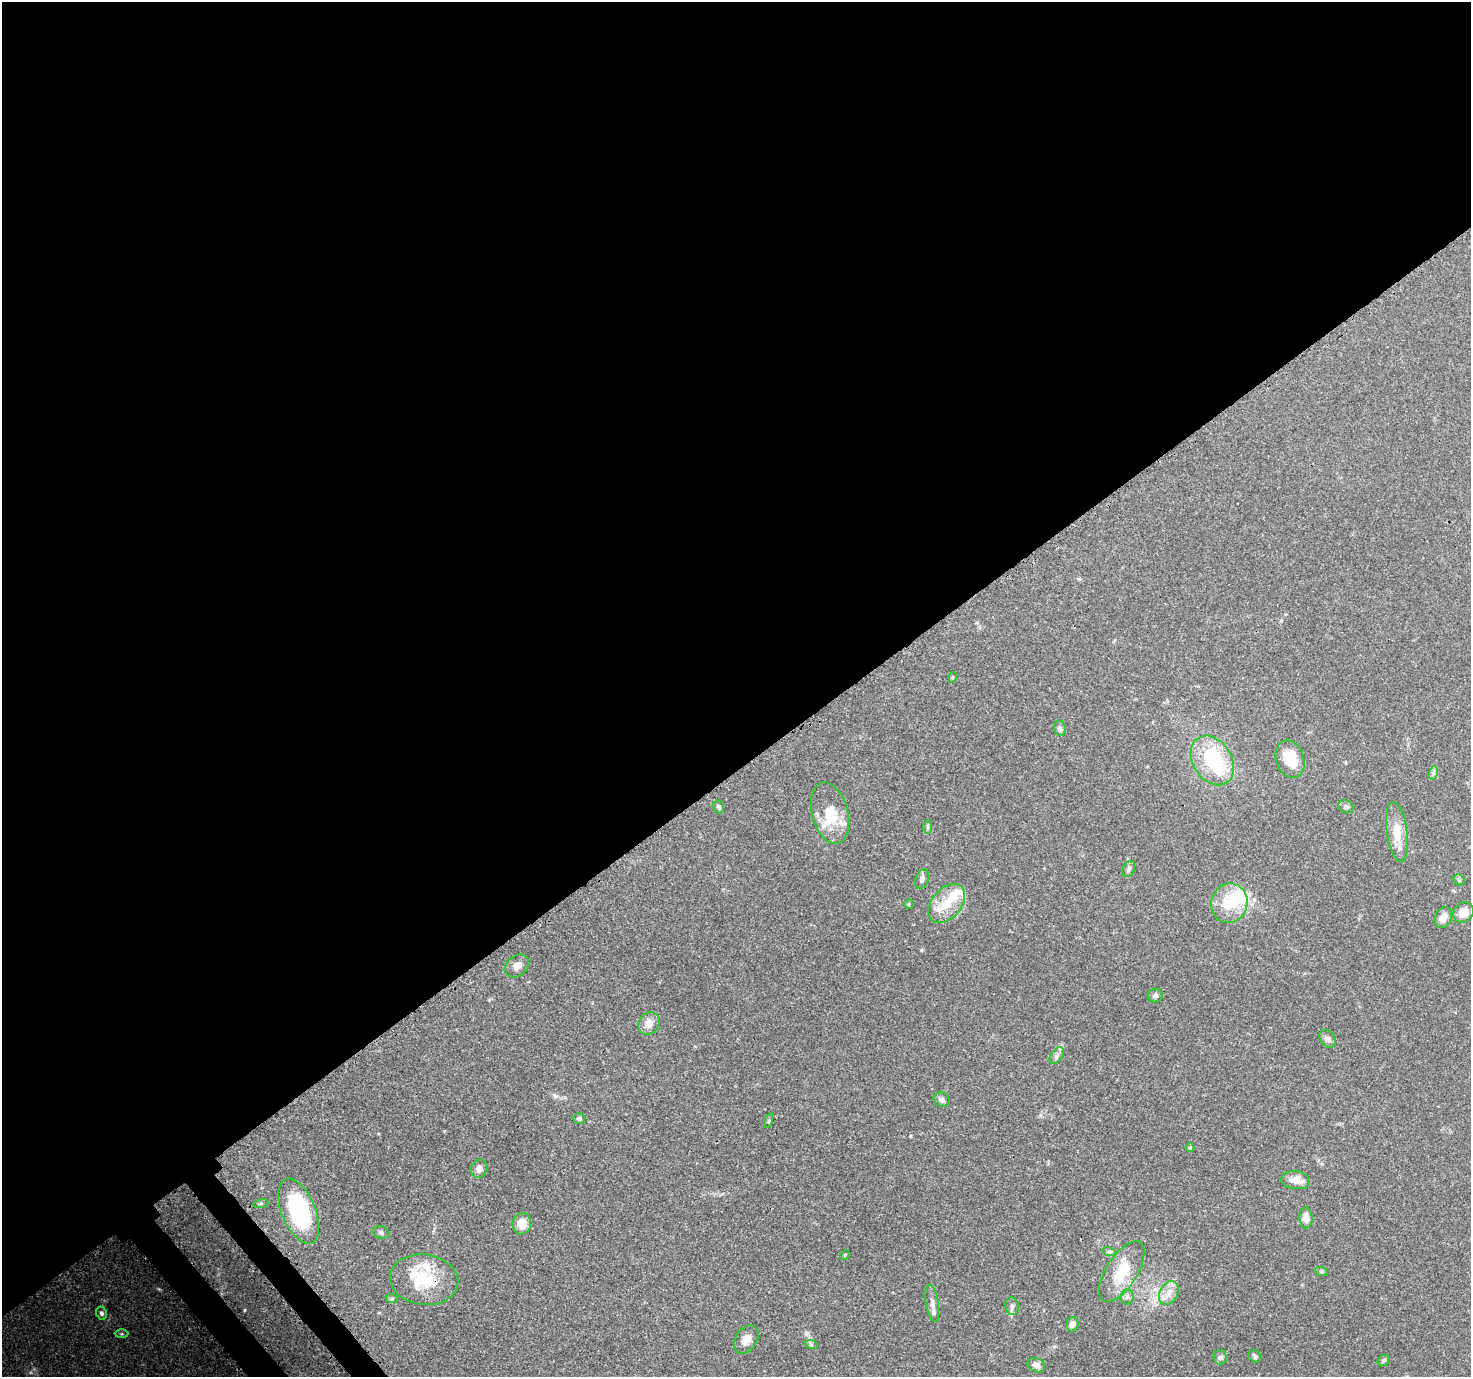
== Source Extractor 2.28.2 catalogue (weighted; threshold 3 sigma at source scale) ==
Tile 2 of 4 x 4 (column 2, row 1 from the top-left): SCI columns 1588-3056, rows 4378-5752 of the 6116 x 6065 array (HDU 1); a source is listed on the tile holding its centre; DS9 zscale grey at full resolution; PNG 1473 x 1379 px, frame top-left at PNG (2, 2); each listed source drawn as its Kron ellipse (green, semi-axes under 4 px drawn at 4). Shown black and unused: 57% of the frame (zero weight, under 3 of 4 exposures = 9% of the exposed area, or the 3 px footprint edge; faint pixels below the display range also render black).
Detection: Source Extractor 2.28.2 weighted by HDU 2 'WHT'; one run over the whole footprint, this tile lists its part. Background 0.151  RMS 0.0043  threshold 0.0194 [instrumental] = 3 sigma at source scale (4.5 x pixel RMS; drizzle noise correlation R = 1.50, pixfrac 1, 0.0396/0.0396 arcsec/px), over >= 5 px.
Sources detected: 61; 4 inside a brighter object's white glare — neither listed nor drawn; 4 inside a brighter listed object's ellipse — not listed separately; the other 53 listed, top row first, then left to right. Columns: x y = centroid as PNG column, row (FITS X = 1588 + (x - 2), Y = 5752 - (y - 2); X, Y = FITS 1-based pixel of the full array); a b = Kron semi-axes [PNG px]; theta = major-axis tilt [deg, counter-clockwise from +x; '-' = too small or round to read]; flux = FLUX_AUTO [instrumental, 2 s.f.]
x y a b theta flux
953 677 5 3 - 0.4
1060 728 8 6 -73 1
1290 759 19 14 -71 12
1212 760 27 19 -57 32
1433 773 7 4 72 0.88
719 807 7 5 -78 0.84
1346 807 8 6 -25 1.2
830 813 31 18 -74 12
928 827 7 4 90 0.69
1397 832 30 10 -82 8.6
1129 869 8 5 63 1.2
922 879 10 6 72 1.6
1459 880 6 5 - 0.79
947 903 22 14 50 10
1229 903 20 18 72 13
909 904 5 4 - 0.49
1463 912 11 9 45 5.2
1443 917 10 8 66 3.7
517 966 13 10 41 2.9
1155 996 7 7 - 1.2
649 1023 12 10 50 3.9
1328 1039 9 7 -53 1.4
1057 1056 9 5 53 1.4
942 1100 8 7 - 1.7
579 1119 6 5 - 0.97
769 1121 7 3 71 0.52
1190 1148 4 4 - 0.53
479 1169 9 8 - 2.2
1296 1180 15 9 -7 4.3
261 1204 7 4 8 0.72
299 1211 35 17 -68 46
1306 1218 10 6 -86 4
522 1224 11 9 82 5.8
381 1232 8 6 -21 1.1
1109 1252 6 4 -17 0.77
845 1255 5 4 - 0.48
1321 1271 6 4 -19 0.7
1122 1272 34 15 57 14
424 1280 34 25 -7 22
1169 1293 12 9 62 3.6
1127 1297 8 6 89 1.4
392 1299 6 4 -18 0.55
932 1303 19 6 -81 2.5
1012 1306 9 6 -83 1.6
101 1313 7 5 -66 1.1
1072 1324 7 6 - 2.4
122 1334 7 4 0 0.63
746 1339 16 10 57 4
811 1344 6 4 -20 0.69
1255 1356 7 5 -45 0.82
1220 1357 7 6 - 1.1
1384 1361 6 5 - 0.74
1036 1365 9 7 -25 2.5
Overlapping masked pixels (flux is a lower limit): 1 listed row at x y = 424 1280
Unlisted compact peaks at least as high as the median listed source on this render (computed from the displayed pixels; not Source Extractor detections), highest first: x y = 921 950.